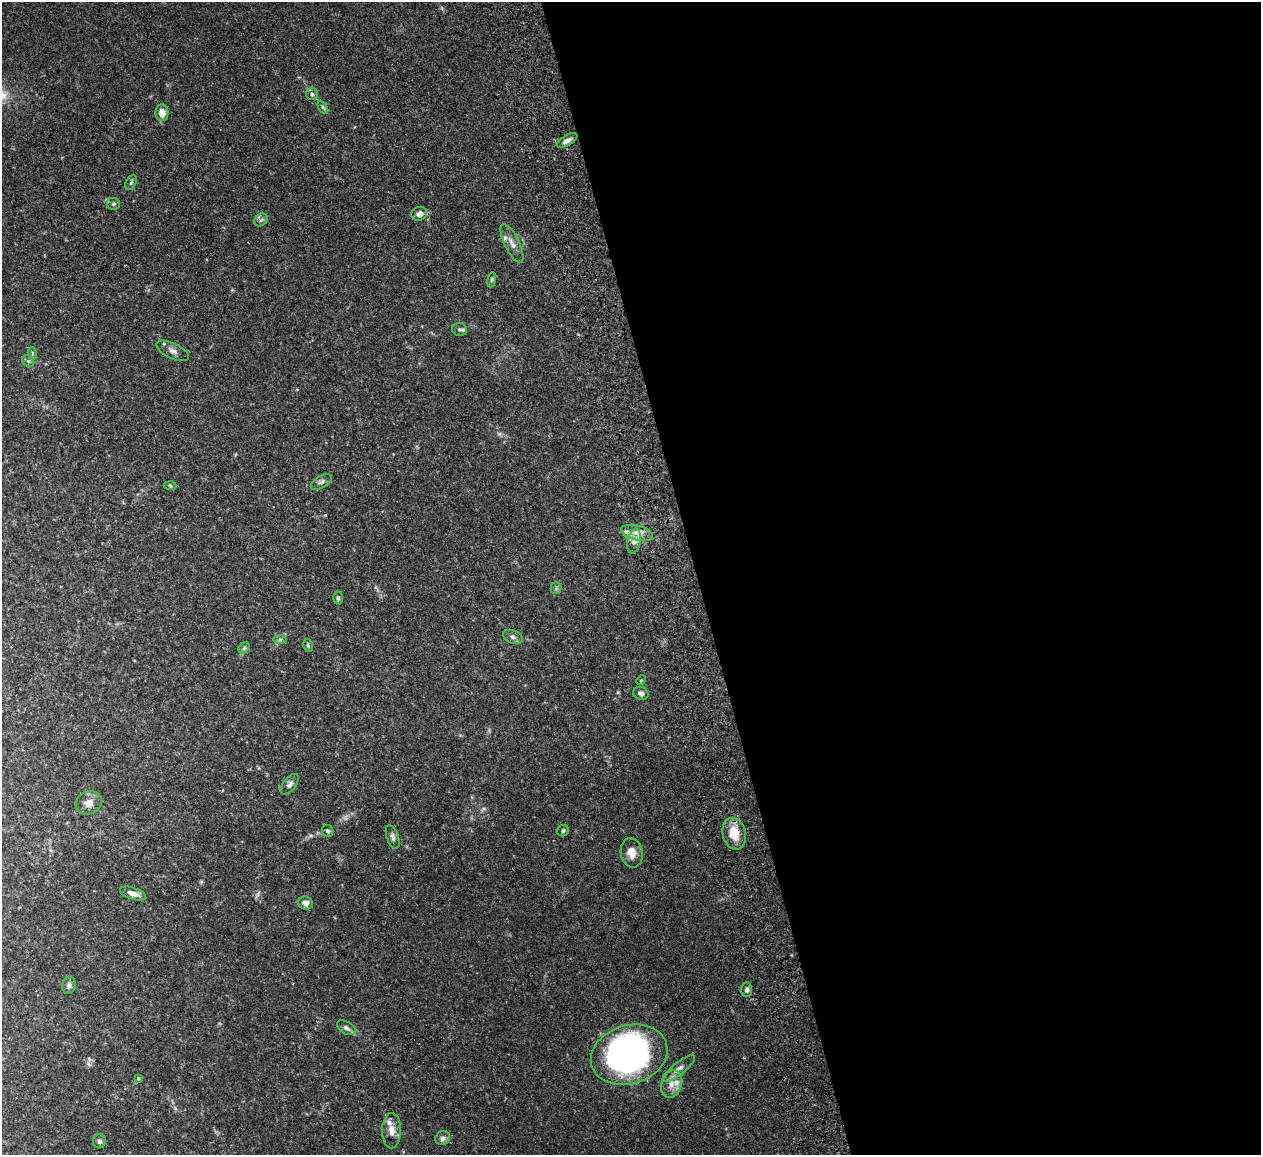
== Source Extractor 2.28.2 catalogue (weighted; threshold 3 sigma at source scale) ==
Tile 8 of 4 x 4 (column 4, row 2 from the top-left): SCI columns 3835-5093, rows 2466-3618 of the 5149 x 5047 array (HDU 1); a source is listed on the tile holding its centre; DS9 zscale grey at full resolution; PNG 1263 x 1157 px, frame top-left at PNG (2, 2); each listed source drawn as its Kron ellipse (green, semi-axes under 4 px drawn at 4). Shown black and unused: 45% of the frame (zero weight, under 2 of 3 exposures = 3% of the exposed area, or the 3 px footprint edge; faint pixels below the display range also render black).
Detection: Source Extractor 2.28.2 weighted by HDU 2 'WHT'; one run over the whole footprint, this tile lists its part. Background 0.0823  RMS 0.0059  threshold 0.0264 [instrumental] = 3 sigma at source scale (4.5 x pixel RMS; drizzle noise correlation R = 1.50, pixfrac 1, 0.05/0.05 arcsec/px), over >= 5 px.
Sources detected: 52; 3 too faint to see at this stretch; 1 inside a brighter object's white glare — neither listed nor drawn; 3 inside a brighter listed object's ellipse — not listed separately; the other 45 listed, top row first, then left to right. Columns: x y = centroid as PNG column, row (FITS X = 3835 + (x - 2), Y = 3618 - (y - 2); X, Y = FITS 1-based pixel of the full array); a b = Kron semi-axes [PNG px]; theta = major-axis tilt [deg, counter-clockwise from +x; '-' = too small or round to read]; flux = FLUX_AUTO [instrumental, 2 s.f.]
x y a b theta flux
312 94 6 6 - 1.2
323 107 7 4 -56 0.86
162 113 8 6 -85 5.1
567 141 11 5 30 2.7
131 183 8 5 63 1.1
113 204 6 6 - 1.3
419 214 8 7 - 3
261 220 7 6 - 1.3
512 243 21 7 -64 4.7
492 280 8 4 81 0.84
460 329 7 6 - 1.6
173 351 18 7 -26 3.1
32 353 6 3 -73 0.76
28 361 6 5 - 1.1
321 482 12 6 31 1.8
170 486 6 4 -3 0.7
637 533 16 7 -15 5
634 541 12 6 78 3.5
556 588 5 5 - 0.96
338 598 6 5 - 1.1
513 637 10 6 -23 2
280 639 6 4 -1 0.97
308 646 6 4 -79 0.86
244 648 6 4 45 0.92
641 680 5 4 - 0.59
641 693 8 6 -21 2.2
290 784 12 6 51 2.2
89 803 13 11 27 5.7
328 831 6 5 - 1.2
563 831 6 5 - 1.1
734 834 16 11 -77 12
393 837 12 6 -69 1.9
632 853 15 11 -79 6.5
133 893 13 5 -18 4
306 903 7 6 - 2.6
69 985 9 6 75 2.1
747 990 7 5 89 1.6
346 1028 10 6 -30 2.1
629 1055 39 29 17 220
679 1069 20 6 38 3.6
138 1079 3 3 - 1.5
671 1084 14 10 72 6
392 1131 18 9 89 5.6
443 1138 7 7 - 2.2
99 1141 7 6 - 1.4
Overlapping masked pixels (flux is a lower limit): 1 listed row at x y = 734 834